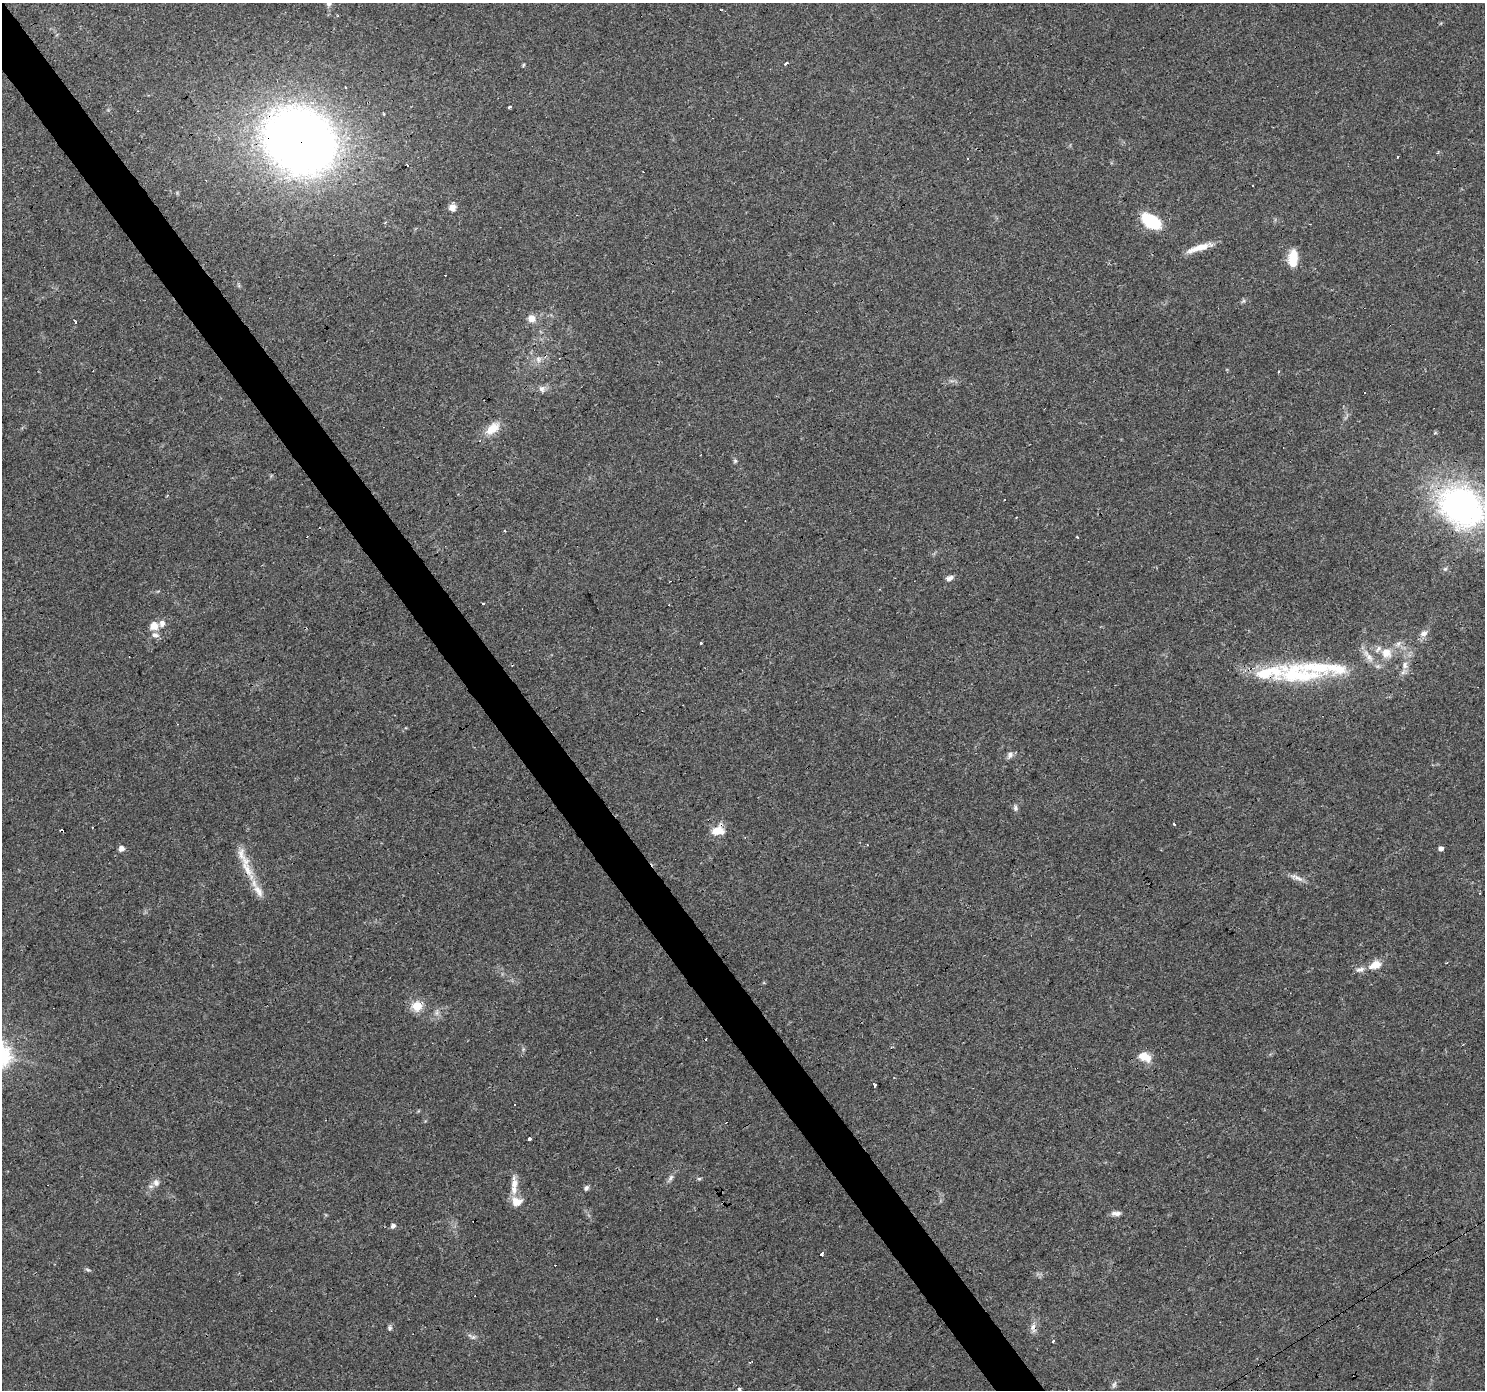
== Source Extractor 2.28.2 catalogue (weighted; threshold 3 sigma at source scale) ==
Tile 11 of 4 x 4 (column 3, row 3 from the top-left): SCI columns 2967-4449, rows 1574-2961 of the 5932 x 5858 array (HDU 1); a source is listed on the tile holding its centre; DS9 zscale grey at full resolution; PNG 1487 x 1392 px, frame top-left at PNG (2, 3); no overlay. Shown black and unused: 3% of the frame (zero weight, under 3 of 4 exposures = <1% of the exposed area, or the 3 px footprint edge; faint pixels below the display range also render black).
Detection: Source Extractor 2.28.2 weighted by HDU 2 'WHT'; one run over the whole footprint, this tile lists its part. Background 0.0288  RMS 0.0033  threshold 0.0149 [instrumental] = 3 sigma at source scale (4.5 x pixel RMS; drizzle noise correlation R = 1.50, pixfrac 1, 0.0396/0.0396 arcsec/px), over >= 5 px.
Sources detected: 89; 1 inside a brighter object's white glare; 16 cosmic-ray / hot-pixel residue — not listed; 7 inside a brighter listed object's ellipse — not listed separately; the other 65 listed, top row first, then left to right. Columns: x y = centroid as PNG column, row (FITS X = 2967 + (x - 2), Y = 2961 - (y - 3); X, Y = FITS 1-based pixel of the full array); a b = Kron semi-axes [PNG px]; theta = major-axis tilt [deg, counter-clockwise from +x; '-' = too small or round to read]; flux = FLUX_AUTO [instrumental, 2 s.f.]
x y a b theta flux
329 3 8 7 - 1.1
786 64 4 3 - 1
509 107 3 3 - 1.4
384 114 3 2 - 0.73
300 141 62 52 -38 320
1253 185 3 3 - 1.7
452 208 7 7 - 2.5
1151 221 20 11 -31 17
1198 248 32 7 17 4.9
1293 258 19 10 83 6.7
1243 301 7 4 17 0.59
531 318 10 10 - 2.6
75 322 5 3 - 0.59
538 359 10 8 88 1.7
1279 372 3 2 - 0.39
542 389 9 8 - 1.4
1364 392 3 3 - 1.3
493 428 20 11 42 5.3
735 461 6 5 - 0.54
1004 500 3 2 - 0.43
1461 505 42 33 -36 110
950 578 9 6 22 1.3
483 603 3 2 - 0.56
154 626 9 8 - 3.5
1424 633 11 9 37 1.8
155 635 11 7 -16 1.6
701 643 3 2 - 2.4
1398 644 9 6 54 1.2
1378 649 12 5 54 1.2
1386 653 8 7 - 4.6
1368 656 23 8 -52 3.4
1405 665 11 8 -89 2.1
1298 674 76 27 -2 32
1010 755 11 7 59 1.3
1015 808 9 6 -83 0.87
1174 824 3 2 - 0.95
717 831 13 9 10 5.7
121 848 5 5 - 2.2
1441 848 4 4 - 1.6
246 866 40 11 -70 8
1299 879 13 6 -19 1.8
1480 893 3 2 - 0.6
1375 965 16 10 22 4
417 1006 10 9 - 5.7
437 1012 12 4 81 1.1
1145 1057 16 10 -25 4.8
875 1085 3 3 - 2.5
529 1139 3 3 - 11
670 1178 10 6 58 1.1
699 1179 6 4 -40 0.48
156 1183 11 9 -71 1.8
514 1184 15 9 86 3.1
586 1188 7 5 48 0.82
516 1202 13 10 -6 4
1116 1213 12 6 0 1.5
393 1226 5 5 - 1.2
822 1253 3 3 - 14
88 1270 7 4 -30 0.55
389 1328 7 6 - 0.69
1033 1328 13 7 -81 1.8
473 1337 9 6 -14 0.99
1053 1341 3 3 - 0.76
750 1363 3 2 - 0.42
1114 1385 10 5 70 0.93
739 1389 3 3 - 3.1
Overlapping masked pixels (flux is a lower limit): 5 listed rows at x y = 300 141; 1461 505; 717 831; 246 866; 1033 1328
Isophote crosses this tile's border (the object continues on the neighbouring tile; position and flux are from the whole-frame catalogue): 3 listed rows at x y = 329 3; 1461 505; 739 1389